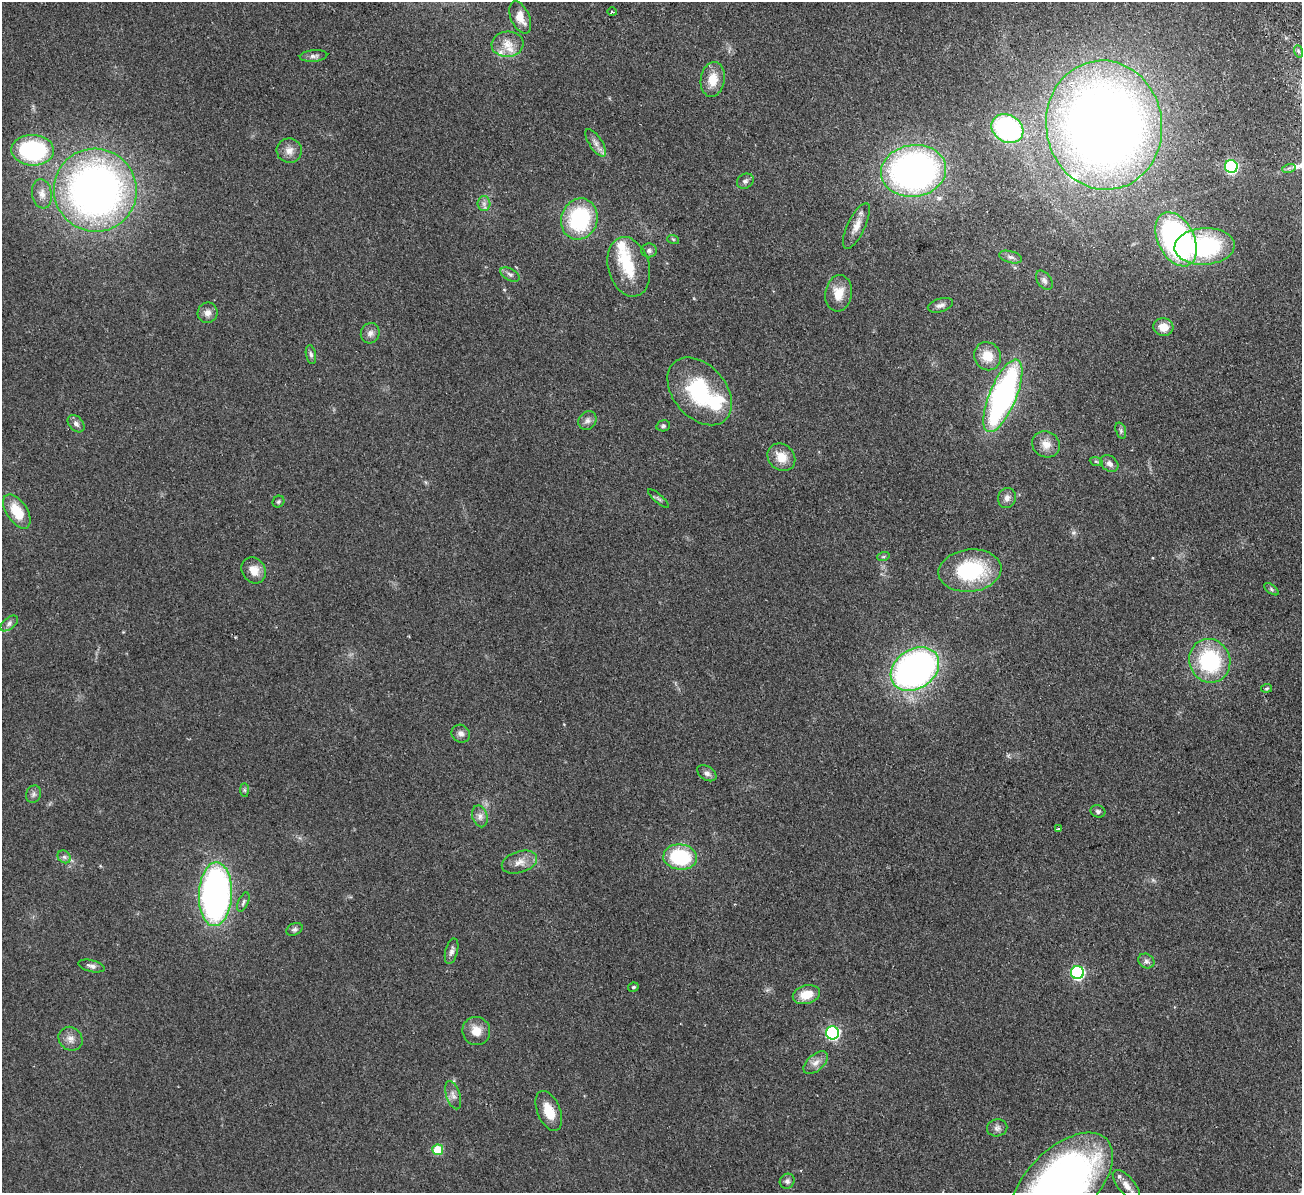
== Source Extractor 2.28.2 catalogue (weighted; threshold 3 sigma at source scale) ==
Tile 10 of 4 x 4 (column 2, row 3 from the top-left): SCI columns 1356-2655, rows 1359-2549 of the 5311 x 5219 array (HDU 1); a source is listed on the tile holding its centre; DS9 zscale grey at full resolution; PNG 1304 x 1195 px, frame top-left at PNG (2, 2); each listed source drawn as its Kron ellipse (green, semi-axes under 4 px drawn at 4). Shown black and unused: <1% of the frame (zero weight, under 2 of 3 exposures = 3% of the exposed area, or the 3 px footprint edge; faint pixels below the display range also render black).
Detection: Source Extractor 2.28.2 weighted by HDU 2 'WHT'; one run over the whole footprint, this tile lists its part. Background 0.107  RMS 0.008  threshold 0.036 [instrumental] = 3 sigma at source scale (4.5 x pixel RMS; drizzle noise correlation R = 1.50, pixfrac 1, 0.05/0.05 arcsec/px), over >= 5 px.
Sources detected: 93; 3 inside a brighter object's white glare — neither listed nor drawn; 3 inside a brighter listed object's ellipse — not listed separately; the other 87 listed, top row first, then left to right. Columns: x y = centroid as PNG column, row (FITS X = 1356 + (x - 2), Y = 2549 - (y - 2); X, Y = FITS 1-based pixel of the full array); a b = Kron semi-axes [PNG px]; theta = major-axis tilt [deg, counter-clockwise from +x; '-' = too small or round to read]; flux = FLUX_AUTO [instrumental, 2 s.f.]
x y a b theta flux
612 12 5 3 - 0.92
520 17 17 9 -66 9.7
507 44 16 12 4 11
1298 51 6 4 -71 1.3
313 56 14 5 4 3
713 79 17 12 81 14
1104 125 65 58 -82 990
1007 129 17 13 -32 120
596 143 16 6 -56 4.3
33 150 21 15 -2 91
289 151 12 12 - 6.3
1231 167 6 6 - 120
1289 168 7 4 17 1.6
914 171 32 26 8 330
745 181 9 7 31 2.3
95 190 42 41 - 440
42 194 15 10 -81 6.5
484 204 7 6 - 2.6
579 219 21 18 71 75
856 226 25 8 64 8.7
673 239 6 3 -19 0.91
1176 239 29 18 -64 180
1204 246 30 18 3 92
649 250 8 7 - 2.2
1011 257 12 6 -15 3
629 267 30 20 -75 28
510 274 10 6 -26 2.5
1044 280 11 6 -54 2.8
839 293 18 13 82 12
940 305 13 6 17 3.5
208 313 10 10 - 4.6
1163 327 10 8 -13 9.6
370 333 10 9 - 4
311 354 9 5 -79 2.1
987 356 14 13 - 13
700 391 39 26 -49 67
1003 396 39 13 68 230
587 420 10 8 50 3.5
76 424 10 7 -47 3.2
663 426 7 5 13 1.5
1121 430 8 5 -71 1.7
1046 444 14 12 -27 8.8
781 457 15 12 -43 12
1096 461 6 4 -19 1.2
1109 463 10 7 -38 3.8
658 498 13 2 -41 1.3
1007 498 10 9 - 4
278 502 6 5 - 1.4
17 511 19 10 -57 20
883 557 6 4 19 1.1
254 570 14 11 -55 9.2
970 571 31 21 7 64
1271 589 8 4 -37 1.4
9 623 10 5 38 2.7
1210 661 22 20 -68 68
915 669 26 19 34 340
1267 688 5 3 - 1
461 734 9 8 - 3.6
707 773 10 7 -32 3.1
244 790 7 4 -89 1.4
33 794 9 7 62 2.6
1098 811 7 6 - 2
480 816 11 7 -75 4.1
1058 829 4 2 - 1.2
64 857 7 6 - 2.2
680 857 17 12 -7 55
519 862 18 10 17 8
215 894 32 16 88 310
243 902 10 5 67 1.9
294 929 8 6 24 2.1
452 951 13 6 75 3.3
1146 961 8 7 - 2.7
91 966 13 6 -13 3.1
1077 973 6 6 - 120
633 987 5 4 - 1.5
806 995 14 9 14 14
476 1031 14 14 - 10
832 1033 6 6 - 120
71 1039 13 11 -43 5.6
816 1063 14 8 41 5.8
453 1095 15 7 -71 4.1
549 1111 21 11 -68 15
997 1128 10 8 11 3.4
438 1150 5 5 - 28
787 1181 8 7 - 2.6
1061 1184 63 34 45 470
1126 1185 19 8 -50 7.3
Isophote crosses this tile's border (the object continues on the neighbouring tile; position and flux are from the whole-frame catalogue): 1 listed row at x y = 1061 1184